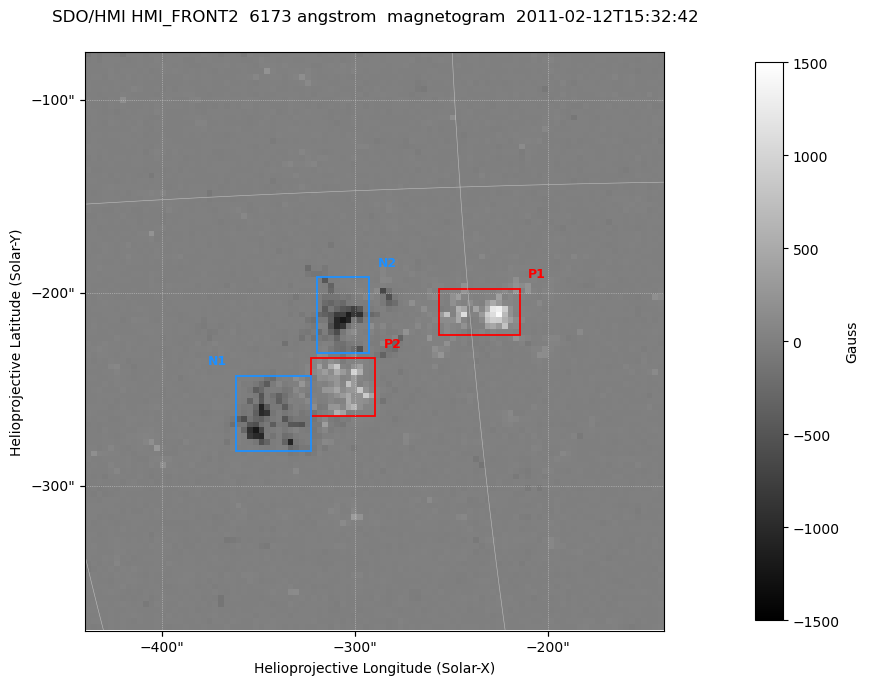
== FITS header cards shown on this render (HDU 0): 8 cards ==
TELESCOP= 'SDO/HMI '
INSTRUME= 'HMI_FRONT2'
WAVELNTH=               6173.0
WAVEUNIT= 'Angstrom'
DATE-OBS= '2011-02-12T15:32:42.00'
CTYPE1  = 'HPLN-TAN'
CTYPE2  = 'HPLT-TAN'
BUNIT   = 'Gauss   '

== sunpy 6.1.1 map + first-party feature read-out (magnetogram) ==
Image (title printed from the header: SDO/HMI HMI_FRONT2  6173 angstrom  magnetogram  2011-02-12T15:32:42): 100 x 100 px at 3 arcsec/px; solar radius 972 arcsec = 324 px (partial field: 3.0% of the solar disc is inside the frame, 100% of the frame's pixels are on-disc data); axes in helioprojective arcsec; data unit Gauss (BUNIT, on the colour bar)
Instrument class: MAGNETOGRAM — CONTENT/DPC_OBSR says magnetogram
Display: grey scale clipped to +-1500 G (the 99.5th-percentile rule alone would give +-547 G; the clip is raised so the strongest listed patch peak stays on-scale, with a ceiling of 1500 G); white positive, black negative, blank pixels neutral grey
Flux patches: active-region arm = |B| over 3 px >= 100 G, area >= 9 px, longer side >= 3 px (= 9 arcsec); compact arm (3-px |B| >= 300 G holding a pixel >= 400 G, >= 4 px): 3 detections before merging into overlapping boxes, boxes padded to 3 px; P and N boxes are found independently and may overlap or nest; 2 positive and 2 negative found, all listed = drawn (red P1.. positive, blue N1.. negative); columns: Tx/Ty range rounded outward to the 10 arcsec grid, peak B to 10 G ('>+1500(sat)' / '<-1500(sat)' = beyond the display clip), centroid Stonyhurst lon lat
Positive patches:
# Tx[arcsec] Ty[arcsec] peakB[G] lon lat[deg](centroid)
P1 -260..-210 -230..-190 +1430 -15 -19
P2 -330..-290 -270..-230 +980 -19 -21
Negative patches:
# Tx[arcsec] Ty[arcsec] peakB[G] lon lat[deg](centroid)
N1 -370..-320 -290..-240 -1210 -22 -22
N2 -320..-290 -230..-190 -1240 -19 -19
Bipolar pairs (each listed P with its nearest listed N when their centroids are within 0.25 R_sun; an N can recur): P1-N2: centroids ~50 arcsec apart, P1 is west of N2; P2-N2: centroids ~50 arcsec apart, P2 is south of N2